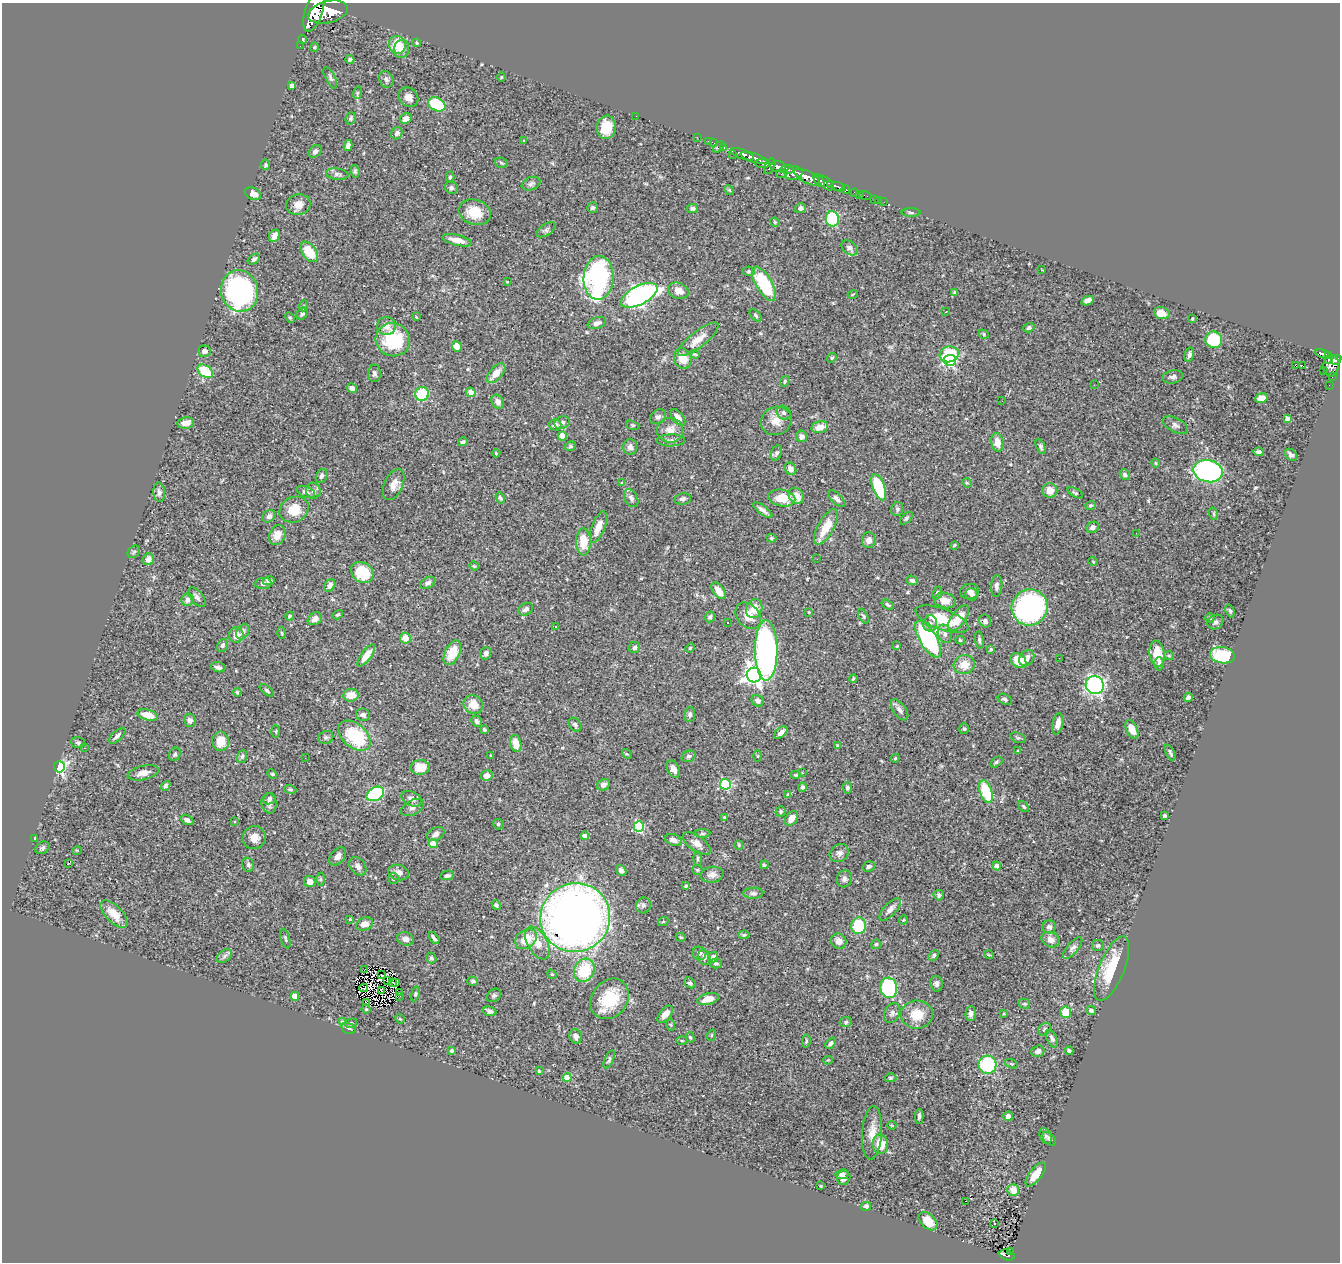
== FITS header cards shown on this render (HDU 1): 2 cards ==
NAXIS1  =                 1338
NAXIS2  =                 1260

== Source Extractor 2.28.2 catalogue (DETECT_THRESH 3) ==
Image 1338 x 1260 px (HDU 1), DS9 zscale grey, 1 PNG px = 1 image px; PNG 1342 x 1264 px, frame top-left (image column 1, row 1260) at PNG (2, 3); each listed source drawn as its Kron ellipse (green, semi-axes under 4 px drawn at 4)
Background 0.724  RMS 0.028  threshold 0.0826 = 3 sigma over >= 5 px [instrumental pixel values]
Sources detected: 467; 3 with non-positive FLUX_AUTO (blend fragments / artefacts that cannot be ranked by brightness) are neither listed nor drawn; the other 464 listed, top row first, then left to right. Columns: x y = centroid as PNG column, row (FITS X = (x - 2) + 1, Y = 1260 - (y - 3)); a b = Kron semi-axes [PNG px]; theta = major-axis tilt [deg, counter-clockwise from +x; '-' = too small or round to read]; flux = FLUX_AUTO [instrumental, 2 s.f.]
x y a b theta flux
314 11 21 9 71 3300
328 12 20 11 13 4000
303 39 4 4 - 2.7
417 43 4 4 - 2.6
397 45 9 8 - 37
300 46 2 2 - 6.5
314 47 5 4 - 2
402 49 9 7 78 11
350 59 4 3 - 3.5
501 77 4 3 - 1.5
330 78 12 5 -64 5
386 79 9 7 -65 5.5
292 85 4 3 - 7.5
357 93 6 4 72 3
408 97 10 9 - 13
437 104 9 6 -27 98
636 116 2 2 - 9.4
351 118 6 5 - 3.2
406 119 6 5 - 12
606 127 12 9 80 36
397 133 6 5 - 5.9
697 137 2 2 - 8.9
524 141 4 3 - 1.7
708 141 4 2 - 15
714 143 4 3 - 15
348 145 5 4 - 6.9
719 147 7 3 46 60
724 148 3 3 - 32
315 151 7 5 43 5.7
742 154 12 5 -20 1100
733 155 2 2 - 13
754 158 14 4 -17 1100
501 163 7 5 -22 2.5
763 163 8 3 -6 260
265 165 5 4 - 3.3
770 166 8 5 65 370
778 166 7 6 - 500
787 169 7 4 2 240
355 171 6 4 -81 3.2
794 173 9 6 12 760
337 174 11 5 -8 6
781 174 5 3 - 110
450 177 5 4 - 3
807 177 14 6 -28 1500
819 180 7 4 -54 430
826 183 9 5 -45 540
531 184 10 6 21 5.5
830 184 3 3 - 260
838 187 7 3 -22 150
451 188 6 6 - 3.8
846 189 4 3 - 120
729 190 5 4 - 2.2
854 192 3 2 - 26
253 194 8 6 -24 16
859 194 2 2 - 7.1
865 195 6 2 -19 9.9
875 199 3 2 - 4.6
878 200 2 2 - 4.5
884 202 2 2 - 4.2
298 205 12 10 11 15
593 208 5 5 - 3.6
692 208 6 4 6 4.8
800 208 6 4 18 5.4
475 212 16 12 -18 38
911 213 9 3 -1 2.9
832 219 7 6 - 130
775 222 5 4 - 2.2
546 230 10 5 33 4.6
274 236 6 5 - 14
457 240 15 5 -13 18
849 248 9 6 -42 7.8
309 252 11 7 -54 47
254 259 7 4 36 5.2
1042 270 3 2 - 1.1
749 271 6 4 1 2.7
599 278 22 15 87 410
507 282 3 2 - 1.4
764 284 19 8 -59 110
239 291 21 18 -75 400
678 291 11 7 -20 15
955 292 4 3 - 2.7
853 294 5 3 - 1.7
639 295 20 9 27 650
1088 301 6 4 25 10
303 306 5 3 - 1.9
946 312 3 2 - 5.4
1162 313 8 5 -17 22
302 314 6 5 - 5.1
756 315 7 4 -46 3.4
290 317 6 4 -62 2.8
416 317 3 3 - 1.7
1192 319 3 2 - 1.9
597 323 9 5 18 7.3
386 326 9 9 - 11
1029 328 6 4 18 4.2
984 334 5 4 - 2.5
698 339 25 8 38 22
393 340 17 16 - 100
1214 340 8 8 - 83
457 346 5 5 - 20
204 351 6 5 - 7.3
695 354 5 3 - 2.2
949 354 9 8 - 75
1323 354 8 3 -21 170
1189 355 7 4 76 5.5
1328 356 3 3 - 110
683 358 10 8 -67 25
832 358 5 4 - 2.4
950 360 6 5 - 260
1328 360 4 3 - 43
1336 360 5 4 - 300
1295 365 3 2 - 31
1302 365 2 2 - 1600
1331 366 11 8 85 560
205 371 8 5 -36 72
1323 371 2 2 - 5.6
374 373 9 6 87 4.9
496 373 12 6 48 21
1332 376 3 2 - 24
1173 377 10 6 11 6.6
785 381 5 3 - 2
1094 385 3 2 - 1.5
1329 385 2 2 - 5.6
352 388 5 4 - 7.5
471 392 5 4 - 11
422 394 7 7 - 78
1261 398 6 5 - 13
1002 401 3 2 - 1.5
498 402 7 5 -56 8
784 413 7 6 - 5.8
658 417 8 6 35 5.8
678 417 9 5 -51 13
1287 419 4 4 - 11
776 421 16 14 22 24
186 423 8 5 11 15
562 423 8 6 23 4.9
555 425 6 5 - 10
633 425 7 4 -19 2.2
1175 425 14 7 -28 7.1
820 427 8 6 13 19
670 430 13 12 - 20
562 436 4 4 - 28
802 436 6 5 - 9.2
671 440 14 6 1 6.8
463 442 5 4 - 4.3
997 442 9 6 -80 21
570 446 6 4 23 2.8
630 447 8 7 - 8.3
1041 447 8 4 -66 3.7
1259 452 5 4 - 4.1
496 453 4 2 - 1.6
776 453 8 5 66 4.5
1291 455 7 5 -40 5.5
1156 463 4 3 - 1.8
790 469 6 5 - 7.9
1208 471 15 11 -12 340
1125 474 5 5 - 4.6
322 476 7 5 62 5.7
622 483 4 4 - 2
967 483 5 4 - 2
394 484 16 9 66 16
879 487 14 6 -69 96
1050 490 7 7 - 18
313 491 8 7 - 7.5
159 492 10 6 -85 5.8
306 492 9 5 -21 8
1075 493 8 4 -29 3
796 496 8 7 - 19
500 498 6 4 -60 3.7
631 498 10 6 -60 6.2
782 498 13 8 -10 40
682 499 8 6 9 5.1
837 499 11 5 -43 6.6
1090 505 5 4 - 2.4
897 509 7 6 - 4.2
294 510 15 12 27 40
763 510 11 4 -37 7.5
1214 514 6 4 -71 2.1
269 516 7 5 40 6.8
906 518 8 4 45 3.2
598 527 17 6 69 24
826 527 20 8 61 37
1093 527 6 5 - 7.9
1136 533 3 2 - 1.6
277 535 10 8 65 18
771 538 5 4 - 2.7
869 540 8 7 - 8.5
583 542 13 7 -89 35
954 545 3 2 - 1.9
134 552 7 5 44 3.1
148 559 6 5 - 8.1
817 559 2 2 - 2.2
1093 561 5 3 - 1.3
474 566 5 3 - 2.1
362 572 12 9 -37 72
912 580 6 4 -23 4.9
269 581 6 4 13 3.9
263 583 8 5 8 6.4
428 583 8 5 29 6.4
330 585 7 5 58 7.9
996 586 11 5 85 6.1
719 591 9 5 -52 19
969 591 9 7 9 9.3
937 593 7 4 68 3.7
972 594 6 6 - 6
197 597 11 6 -51 6.9
188 600 6 6 - 8.8
945 600 11 7 -11 18
888 605 6 4 -31 3.5
1030 607 18 18 - 360
526 609 8 5 29 6.7
754 609 9 8 - 23
1230 611 7 4 -73 3
809 612 4 3 - 1.4
338 615 5 4 - 3
290 616 4 4 - 3.1
748 616 15 11 -50 22
863 616 8 4 -63 3.1
710 617 5 5 - 4.3
958 618 15 7 55 32
1210 618 5 4 - 2
315 619 7 6 - 7.6
942 619 28 10 -20 52
985 621 6 6 - 4.9
1215 622 8 6 35 4.8
728 623 3 3 - 1.6
930 623 8 7 - 6
555 627 3 2 - 2.5
243 632 8 6 57 7.6
281 633 6 4 -87 2.2
945 634 9 7 -71 7.4
236 635 7 7 - 15
405 638 5 5 - 22
928 639 20 8 -59 290
960 640 5 4 - 2.9
979 640 8 4 -81 4
222 645 7 5 61 3.6
897 646 4 3 - 1.8
635 647 5 5 - 4.3
690 648 5 4 - 2
991 649 4 3 - 3.1
766 650 30 11 -90 520
452 653 13 7 65 48
486 653 6 5 - 5.8
1157 654 13 7 -82 32
366 655 13 5 54 22
1222 655 12 8 -9 100
1169 656 5 3 - 1.7
1027 658 9 6 48 12
1059 658 2 2 - 2.6
1019 661 9 6 -39 31
1159 664 7 4 89 4.7
964 665 11 9 18 23
218 667 7 5 -13 6.4
754 675 7 7 - 930
853 678 4 3 - 2.2
1095 685 9 9 - 350
267 690 8 4 -39 3.1
237 692 4 4 - 2.2
351 695 8 6 7 21
1188 697 5 4 - 4.1
1005 699 7 5 -27 3.8
757 701 6 5 - 6.4
473 705 10 9 - 23
899 710 12 6 -53 8.3
148 715 10 5 -15 21
363 715 7 6 - 5.6
690 715 7 5 84 4.1
190 720 7 6 - 6.7
477 721 6 5 - 5.2
1058 724 11 5 78 14
575 725 7 5 -53 4.4
964 729 5 4 - 2.8
1132 729 10 5 -66 16
484 730 3 3 - 3.8
276 731 6 3 89 1.8
781 733 7 4 42 9.7
117 736 10 5 43 5.9
354 736 18 12 -40 110
326 737 7 6 - 4.2
1018 738 8 5 -19 3.4
221 741 10 8 -85 30
78 743 7 5 -16 3.6
516 743 8 5 -77 22
837 746 4 4 - 1.6
85 748 2 2 - 0.95
1018 751 4 2 - 1.5
1170 752 8 3 -65 3.9
175 754 7 5 61 3.9
627 754 5 4 - 2
491 756 3 3 - 2.5
688 756 7 5 20 5.3
758 756 6 4 -90 1.8
242 757 7 5 73 3.3
305 758 2 2 - 0.88
895 758 4 4 - 2.2
996 762 7 4 37 2.7
59 767 5 5 - 380
420 767 9 7 1 32
673 769 9 6 -65 13
143 773 16 7 12 13
802 773 3 3 - 1.5
272 774 5 4 - 2.4
796 775 5 4 - 2.2
487 776 6 5 - 13
725 784 5 5 - 170
603 785 7 5 26 5.9
166 786 5 4 - 4.7
802 787 4 4 - 4.3
847 788 6 5 - 5.1
290 789 6 4 -18 2.9
986 791 11 6 -71 88
375 794 9 6 28 140
788 794 3 3 - 1.9
269 799 6 5 - 5
412 799 11 7 -27 9.3
269 803 10 7 -80 9.9
1024 806 6 4 -49 3.1
413 807 12 7 29 8.5
781 811 5 5 - 2.9
1164 816 3 3 - 3
724 817 3 2 - 1.5
792 818 8 5 56 17
187 820 7 4 -30 6
235 822 3 3 - 1.8
498 824 5 5 - 3.9
639 827 5 5 - 140
702 833 8 4 1 3
436 834 9 6 27 8.3
585 836 4 3 - 4.9
35 838 3 2 - 1.7
254 838 12 11 - 17
673 840 8 5 -18 8.9
433 843 4 4 - 23
697 843 16 7 -35 13
739 845 5 4 - 2.1
42 848 7 5 34 4.6
77 850 5 3 - 1.4
839 853 10 8 36 7.3
338 856 10 6 50 9.6
698 859 7 3 -90 2.8
68 863 4 3 - 3.2
248 865 7 5 -74 4.1
764 865 4 3 - 2.4
358 866 10 7 -52 7.9
869 866 6 5 - 4.9
997 866 4 4 - 15
621 870 6 4 -49 5.7
697 870 5 5 - 2.6
398 873 11 7 -14 9.1
447 875 7 4 11 4.3
712 875 11 8 8 11
321 879 6 4 -89 2.7
393 879 5 5 - 3.8
844 879 8 7 - 6.3
310 881 5 5 - 11
686 886 3 3 - 3.2
753 893 10 5 1 5.1
939 895 5 5 - 3.9
496 905 5 4 - 3.8
643 905 8 7 - 6.3
890 909 14 6 47 9.6
114 914 17 8 -46 28
575 918 35 34 - 1500
350 919 4 3 - 1.6
903 920 4 3 - 1.5
663 922 5 3 - 2
365 924 9 6 22 16
858 926 8 7 - 80
1049 927 6 6 - 5.8
744 935 5 4 - 2.3
681 937 5 4 - 2.1
285 938 10 4 -73 3.7
434 938 7 3 -52 4.8
406 939 8 6 -16 10
526 939 12 9 39 39
1051 940 9 7 -24 12
839 941 8 7 - 13
537 943 18 9 -61 26
876 944 5 5 - 3
1098 946 6 5 - 3.7
1073 948 13 5 50 6.2
699 953 7 6 - 4.7
934 955 6 4 48 4.1
989 955 5 3 - 1.6
224 956 8 5 37 5.1
704 957 8 6 -74 5
713 957 6 4 66 7.5
431 958 5 5 - 3.5
716 963 6 5 - 4
365 969 2 2 - 1.1
1112 969 34 12 68 70
584 970 12 10 64 77
552 974 5 4 - 2.2
382 975 3 2 - 2
388 981 3 2 - 1.1
473 981 5 4 - 3.6
392 982 2 2 - 1.4
396 983 3 2 - 1.5
690 983 6 4 -34 3.8
936 984 8 6 -80 6.1
364 988 4 2 - 0.8
889 988 10 8 -80 190
381 991 3 3 - 1.6
399 992 2 2 - 1.2
415 994 7 3 79 2.4
494 995 8 6 38 3.9
295 996 4 4 - 21
400 996 3 2 - 2.7
610 999 21 18 53 81
708 999 11 5 15 21
366 1003 3 2 - 1.2
1024 1004 6 5 - 2.9
366 1009 4 4 - 2.2
1091 1010 5 4 - 4.1
490 1011 7 4 -17 6.2
1065 1012 6 5 - 39
892 1013 10 7 62 6.4
971 1013 7 5 88 6.9
665 1014 10 5 50 14
1004 1014 3 2 - 1.8
917 1015 16 14 -1 34
400 1019 5 4 - 2
343 1022 3 3 - 2.3
846 1022 6 5 - 3.1
351 1023 6 4 20 2.4
671 1025 6 4 -71 1.9
349 1028 7 5 -15 5.5
1045 1029 7 5 36 3.8
712 1035 5 3 - 1.8
576 1036 7 6 - 11
690 1037 5 4 - 2.3
1052 1039 9 5 -68 5.7
682 1041 5 3 - 2.1
806 1041 7 3 82 2.2
831 1043 6 4 50 4
452 1050 4 4 - 3.2
1038 1051 7 5 17 5.8
1069 1051 4 3 - 4.5
609 1060 10 4 66 3.6
828 1060 4 4 - 1.9
1011 1064 7 4 -20 2.5
987 1065 9 9 - 120
539 1071 3 2 - 1.7
567 1078 4 4 - 45
891 1078 6 4 -1 2.7
919 1116 7 3 -90 4.2
1008 1116 5 4 - 5.4
892 1125 4 4 - 1.9
872 1133 26 10 87 22
1046 1136 8 5 -67 3.8
1049 1139 8 5 -46 3.9
880 1144 10 8 -83 34
842 1174 6 5 - 7.2
1036 1174 14 6 52 20
844 1178 7 6 - 7.8
821 1186 3 3 - 1.8
1013 1190 6 5 - 16
966 1201 3 2 - 7.4
866 1206 5 4 - 5.9
928 1221 11 7 -44 24
994 1224 3 3 - 16
1011 1251 3 2 - 21
1007 1255 8 5 -16 130
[3 non-positive-flux detections neither listed nor drawn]